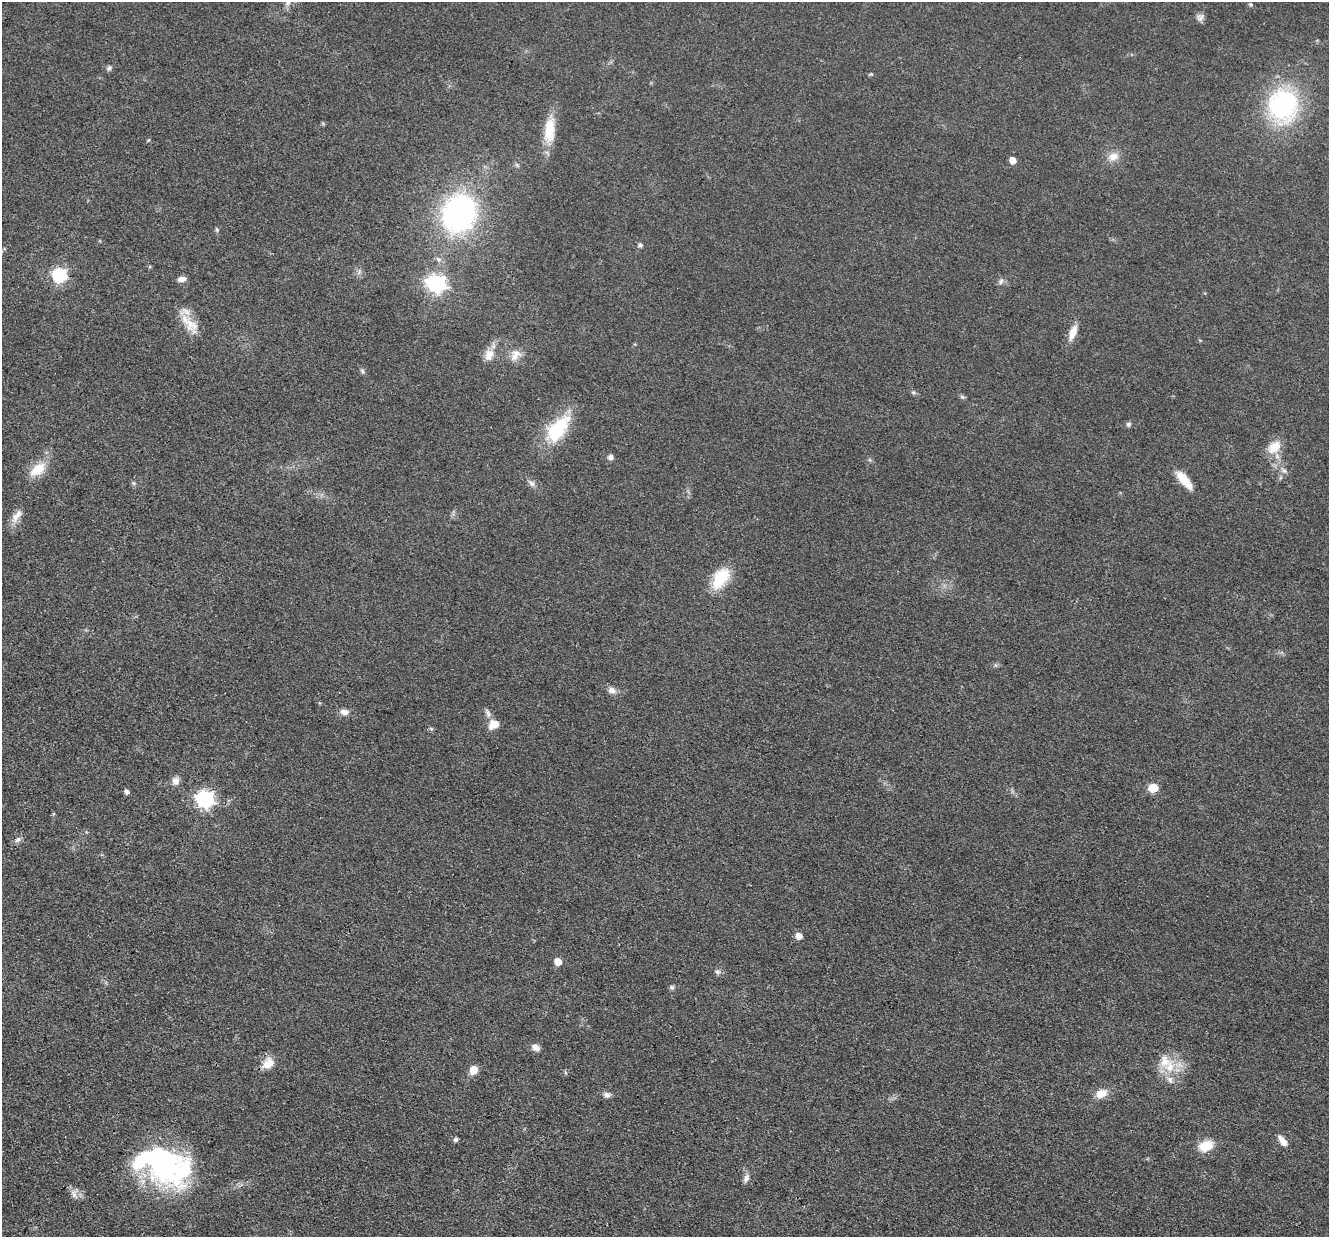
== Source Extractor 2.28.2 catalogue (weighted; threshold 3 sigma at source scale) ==
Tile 7 of 4 x 4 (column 3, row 2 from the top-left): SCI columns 2657-3983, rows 2729-3963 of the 5312 x 5329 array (HDU 1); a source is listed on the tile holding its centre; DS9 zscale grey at full resolution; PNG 1331 x 1239 px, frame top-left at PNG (2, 2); no overlay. Shown black and unused: <1% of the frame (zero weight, under 3 of 4 exposures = <1% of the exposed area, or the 3 px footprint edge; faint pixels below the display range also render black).
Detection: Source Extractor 2.28.2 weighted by HDU 2 'WHT'; one run over the whole footprint, this tile lists its part. Background 0.0619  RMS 0.0059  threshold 0.0267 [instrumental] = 3 sigma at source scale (4.5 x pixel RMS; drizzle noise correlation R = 1.50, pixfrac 1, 0.05/0.05 arcsec/px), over >= 5 px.
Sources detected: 62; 2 inside a brighter object's white glare — not listed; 3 inside a brighter listed object's ellipse — not listed separately; the other 57 listed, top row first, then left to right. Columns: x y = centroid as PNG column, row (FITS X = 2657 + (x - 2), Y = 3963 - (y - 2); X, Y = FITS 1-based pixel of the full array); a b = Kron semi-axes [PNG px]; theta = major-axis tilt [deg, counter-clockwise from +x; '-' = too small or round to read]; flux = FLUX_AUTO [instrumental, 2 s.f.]
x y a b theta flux
288 3 9 6 53 2.5
1251 5 5 5 - 1
1200 17 11 8 58 2.5
109 68 8 6 27 1.4
1283 105 42 37 87 76
550 129 34 13 85 17
1113 156 14 11 15 5.7
1012 160 5 5 - 7.4
459 213 27 24 64 160
217 229 6 4 -70 0.92
640 245 6 5 - 1.2
59 275 7 6 - 110
182 279 10 6 11 3.3
1001 282 9 5 63 1.7
436 284 8 7 - 250
191 325 27 16 -63 12
1073 332 20 8 69 7
489 355 18 12 62 7
515 355 18 12 53 6.5
362 371 7 5 -68 1.3
913 392 8 3 -19 1
962 397 7 5 -43 1.1
1128 424 6 6 - 1.4
558 429 38 19 50 33
1274 447 21 14 44 9.8
611 457 7 6 - 2
38 469 25 13 38 12
1284 471 7 6 - 1.8
1184 479 25 9 -50 11
532 483 9 7 -18 2.3
17 516 22 9 55 5.3
720 578 30 16 56 19
612 690 11 9 -17 3.3
344 712 11 7 -10 3.5
488 713 12 6 -71 2.2
494 724 12 9 23 7.3
175 781 10 9 - 3.5
1153 788 9 8 - 8.5
127 791 5 4 - 2.3
205 799 7 7 - 210
17 840 9 6 40 1.9
799 936 6 6 - 5.4
558 961 6 5 - 9.2
717 972 7 6 - 1.6
672 987 7 6 - 1.2
535 1047 11 7 -37 3
268 1063 16 12 39 7.3
1170 1066 22 12 74 12
473 1070 10 9 - 5.6
1101 1093 15 10 23 6.5
607 1095 9 7 -20 2.2
456 1140 6 5 - 1.3
1283 1141 12 6 -51 5.6
1206 1146 16 11 20 11
162 1166 45 34 84 82
746 1178 12 7 64 2.5
74 1194 14 8 -66 3.6
Isophote crosses this tile's border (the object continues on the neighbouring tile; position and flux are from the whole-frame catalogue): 1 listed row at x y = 288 3